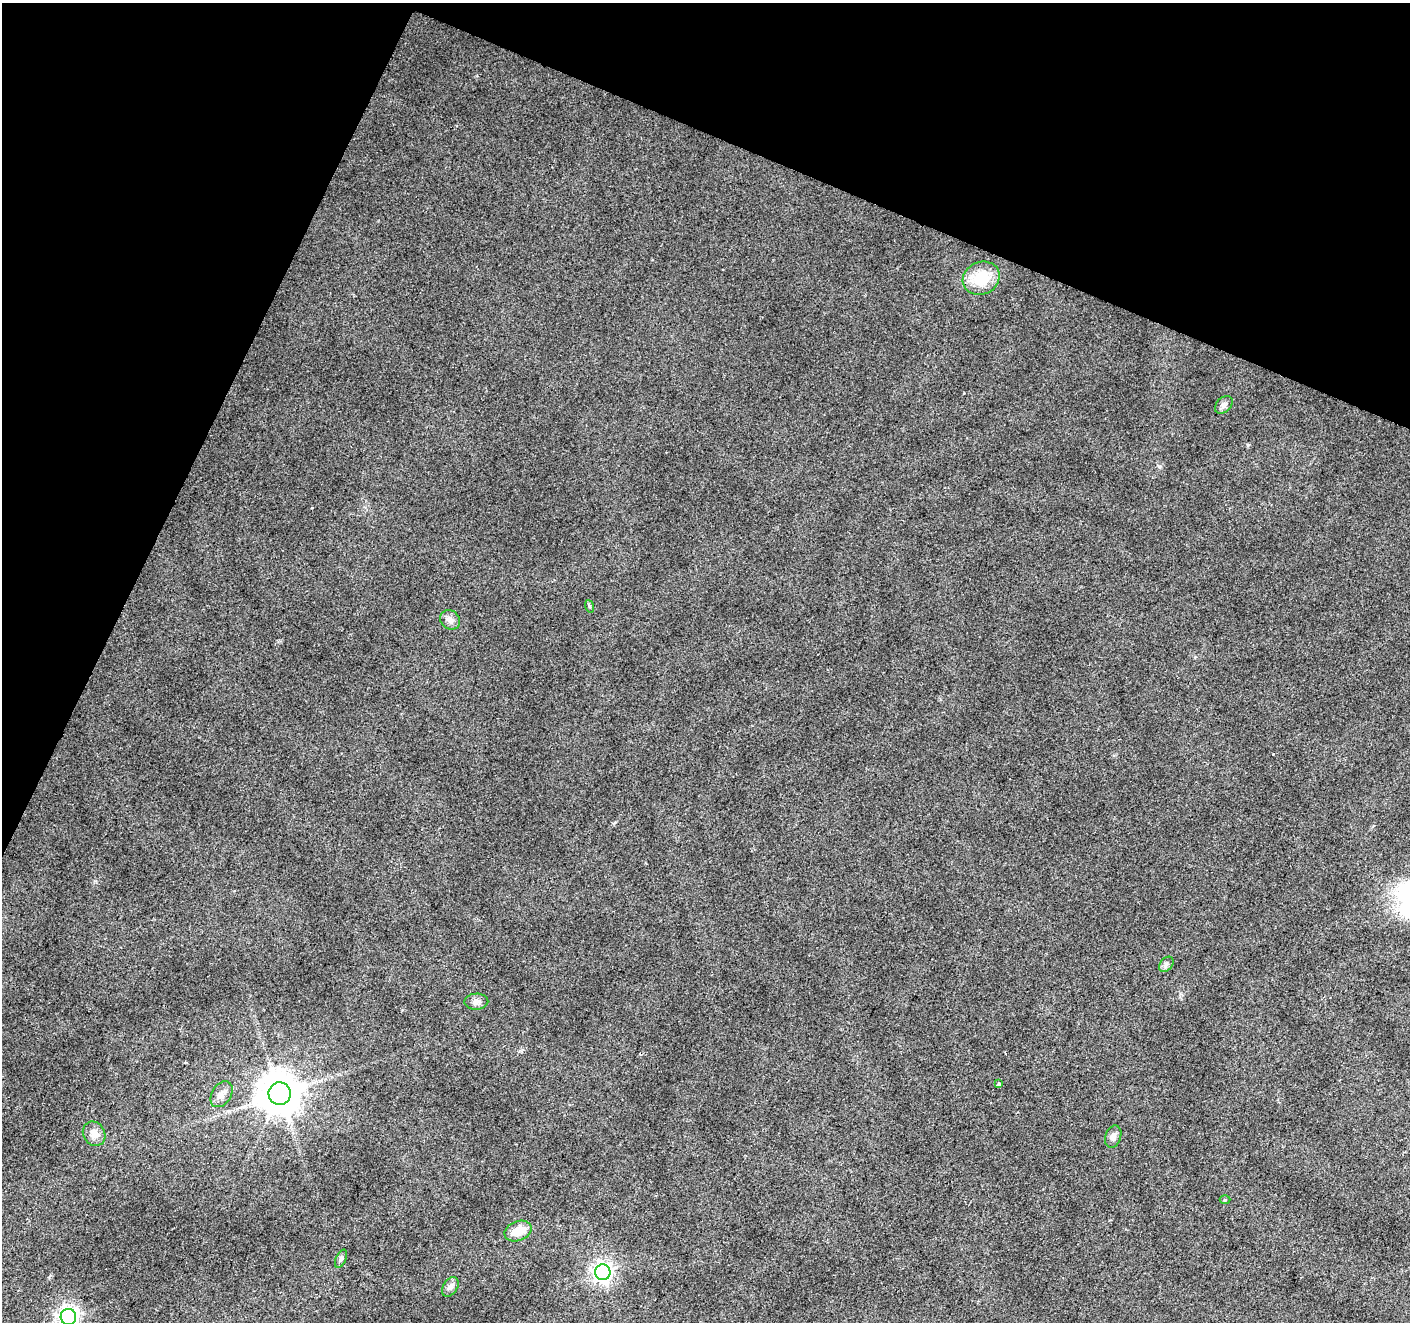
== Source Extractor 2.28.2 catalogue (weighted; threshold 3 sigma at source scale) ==
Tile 2 of 4 x 4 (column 2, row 1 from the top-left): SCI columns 1415-2822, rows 4233-5552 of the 5638 x 5758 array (HDU 1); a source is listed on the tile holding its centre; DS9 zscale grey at full resolution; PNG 1412 x 1324 px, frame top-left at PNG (2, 3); each listed source drawn as its Kron ellipse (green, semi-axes under 4 px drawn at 4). Shown black and unused: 21% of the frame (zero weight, under 2 of 3 exposures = <1% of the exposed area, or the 3 px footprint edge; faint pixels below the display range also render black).
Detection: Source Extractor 2.28.2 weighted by HDU 2 'WHT'; one run over the whole footprint, this tile lists its part. Background 0.0393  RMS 0.0071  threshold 0.0318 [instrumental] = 3 sigma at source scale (4.5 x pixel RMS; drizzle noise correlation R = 1.50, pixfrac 1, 0.0396/0.0396 arcsec/px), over >= 5 px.
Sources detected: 19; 2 cosmic-ray / hot-pixel residue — neither listed nor drawn; the other 17 listed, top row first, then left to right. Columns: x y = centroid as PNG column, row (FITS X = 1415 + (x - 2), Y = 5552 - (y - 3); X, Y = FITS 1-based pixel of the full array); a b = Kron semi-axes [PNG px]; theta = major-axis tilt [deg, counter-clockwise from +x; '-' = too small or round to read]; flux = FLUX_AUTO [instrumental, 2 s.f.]
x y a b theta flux
981 278 19 16 26 22
1224 405 10 7 45 2.9
589 606 6 4 -71 0.84
450 620 10 9 - 4
1166 964 9 6 49 2.1
476 1002 12 8 1 3.3
999 1084 3 3 - 2.3
221 1094 14 9 58 4.5
280 1094 11 11 - 2300
94 1134 13 10 -57 6.4
1113 1137 11 7 70 3.3
1225 1200 5 3 - 0.71
518 1231 14 9 22 12
341 1259 9 5 65 1.8
603 1272 8 7 - 390
450 1287 11 7 58 2.9
68 1317 8 7 - 420
Isophote crosses this tile's border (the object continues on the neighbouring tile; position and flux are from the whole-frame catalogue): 1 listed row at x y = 68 1317
Unlisted compact peaks at least as high as the median listed source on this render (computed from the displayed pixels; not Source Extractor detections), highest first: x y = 1248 445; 1159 466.